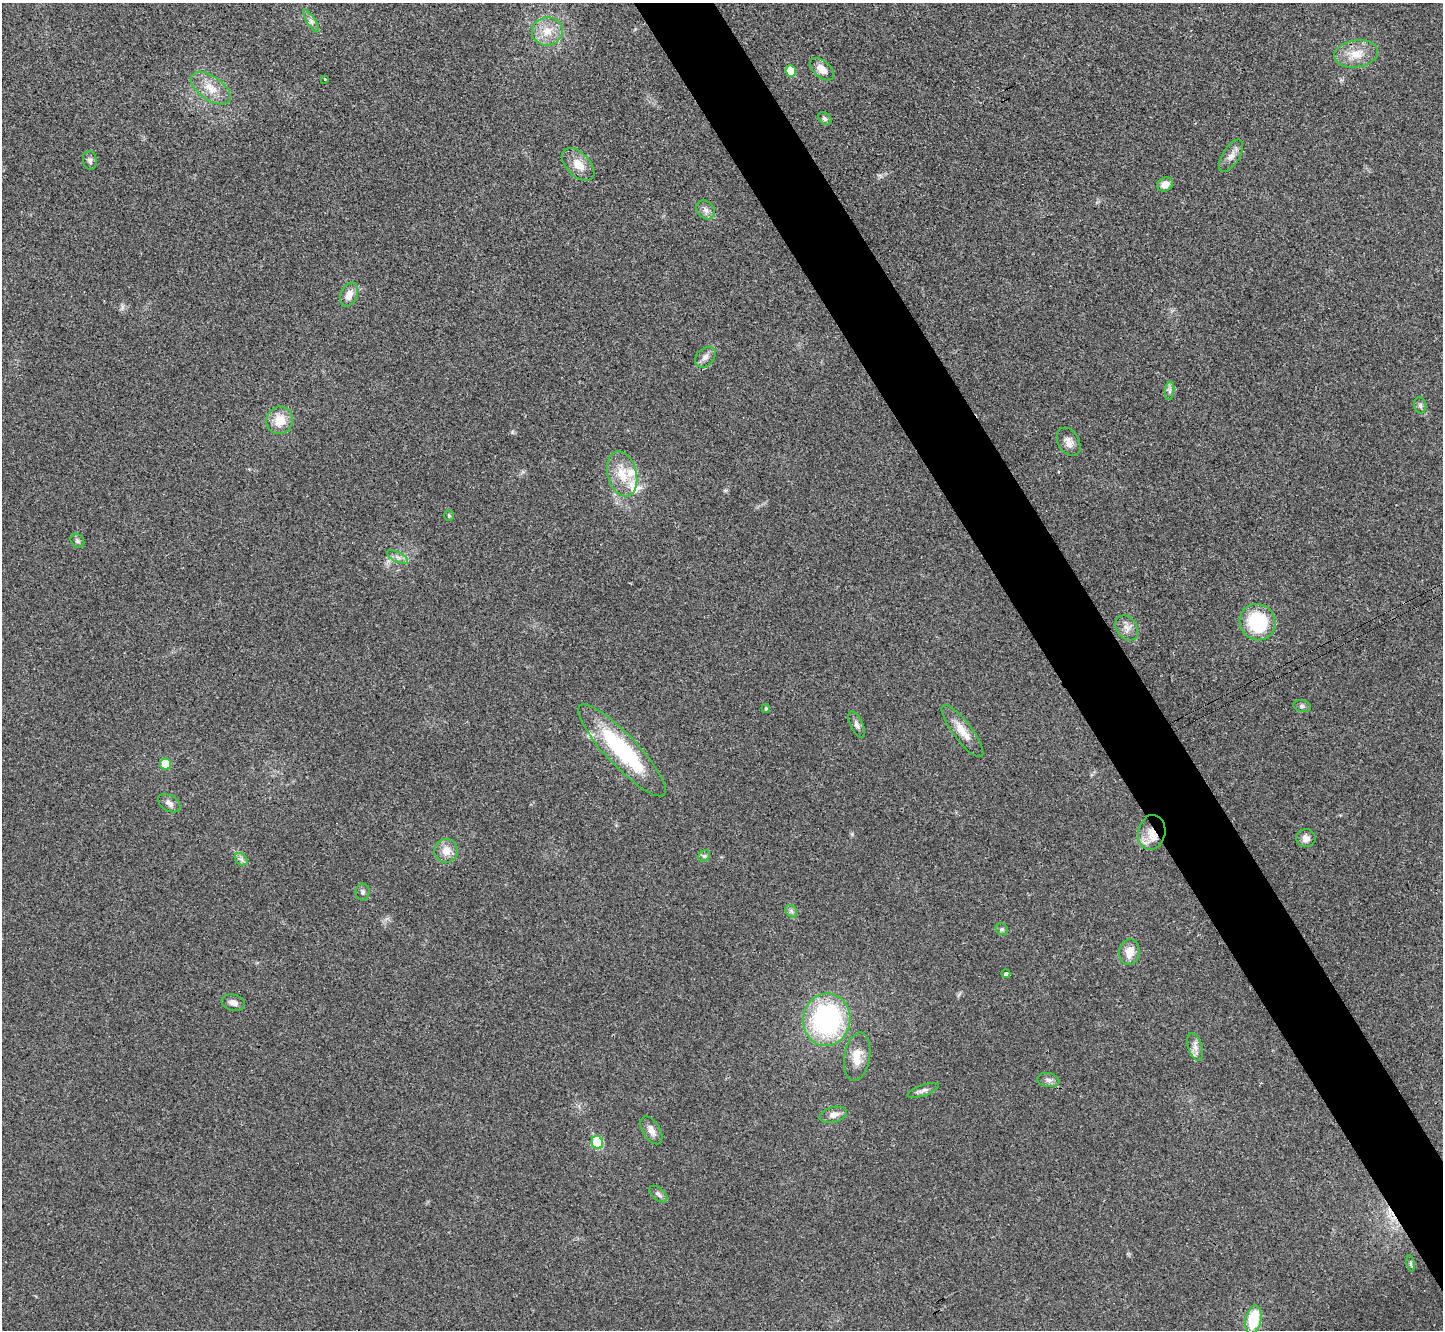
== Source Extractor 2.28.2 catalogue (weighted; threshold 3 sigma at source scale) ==
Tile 6 of 4 x 4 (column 2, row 2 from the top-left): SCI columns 1451-2891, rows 2821-4148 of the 5785 x 5777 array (HDU 1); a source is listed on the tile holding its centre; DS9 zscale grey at full resolution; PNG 1445 x 1332 px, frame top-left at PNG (2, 3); each listed source drawn as its Kron ellipse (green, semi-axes under 4 px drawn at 4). Shown black and unused: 5% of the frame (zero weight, under 3 of 4 exposures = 1% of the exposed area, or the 3 px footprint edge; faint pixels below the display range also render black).
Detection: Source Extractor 2.28.2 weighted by HDU 2 'WHT'; one run over the whole footprint, this tile lists its part. Background 0.025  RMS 0.0049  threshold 0.022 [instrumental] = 3 sigma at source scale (4.5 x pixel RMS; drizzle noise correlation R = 1.50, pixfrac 1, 0.05/0.05 arcsec/px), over >= 5 px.
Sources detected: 57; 1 cosmic-ray / hot-pixel residue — neither listed nor drawn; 2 inside a brighter listed object's ellipse — not listed separately; the other 54 listed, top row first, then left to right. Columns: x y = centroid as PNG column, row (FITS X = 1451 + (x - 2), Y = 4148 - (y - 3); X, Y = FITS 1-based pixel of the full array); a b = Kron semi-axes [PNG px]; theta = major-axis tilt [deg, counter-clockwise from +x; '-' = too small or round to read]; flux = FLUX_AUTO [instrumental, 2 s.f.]
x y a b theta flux
311 21 13 4 -58 1.7
547 31 15 14 - 8.2
1356 54 22 13 8 9.1
822 69 14 8 -41 4.8
791 71 6 5 - 9.7
325 79 3 3 - 0.67
211 88 23 12 -35 8
825 118 7 5 -33 1.1
1231 156 18 8 58 3.5
90 160 9 7 -79 1.7
578 165 20 11 -45 6.9
1165 184 8 6 24 3.6
705 210 10 8 -50 2.4
349 295 12 8 67 4.6
705 357 12 8 46 2.5
1170 391 9 4 82 1.4
1420 405 8 6 -77 1.4
280 420 14 13 - 8.8
1069 442 15 10 -59 3.7
622 474 23 14 -75 11
449 516 5 4 - 0.68
77 541 7 6 - 1.1
397 557 11 5 -26 2
1258 622 18 17 - 30
1127 628 13 10 -56 3.6
1302 706 9 5 -11 1.2
766 709 4 4 - 0.74
857 724 14 6 -64 1.9
962 731 32 9 -53 7.5
622 750 61 15 -46 52
166 764 6 5 - 11
169 803 12 7 -32 2.4
1152 832 17 13 78 8.7
1306 838 9 9 - 3
446 851 12 12 - 5.5
704 856 6 5 - 0.9
241 859 7 5 -44 1.4
363 892 8 7 - 1.3
791 911 7 5 -48 1.2
1002 929 6 5 - 0.96
1129 952 13 10 84 6.4
1006 974 4 3 - 1.5
233 1003 12 8 -15 2.7
827 1020 26 23 82 81
1195 1047 14 7 -73 3.2
857 1057 24 13 80 8
1048 1080 11 7 -11 2
923 1090 16 5 20 2.1
833 1115 14 7 14 3
651 1130 15 8 -59 3.4
597 1142 7 5 -63 23
658 1194 11 6 -39 1.7
1411 1263 8 4 -81 0.83
1253 1319 14 8 77 20
Overlapping masked pixels (flux is a lower limit): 1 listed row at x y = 1152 832